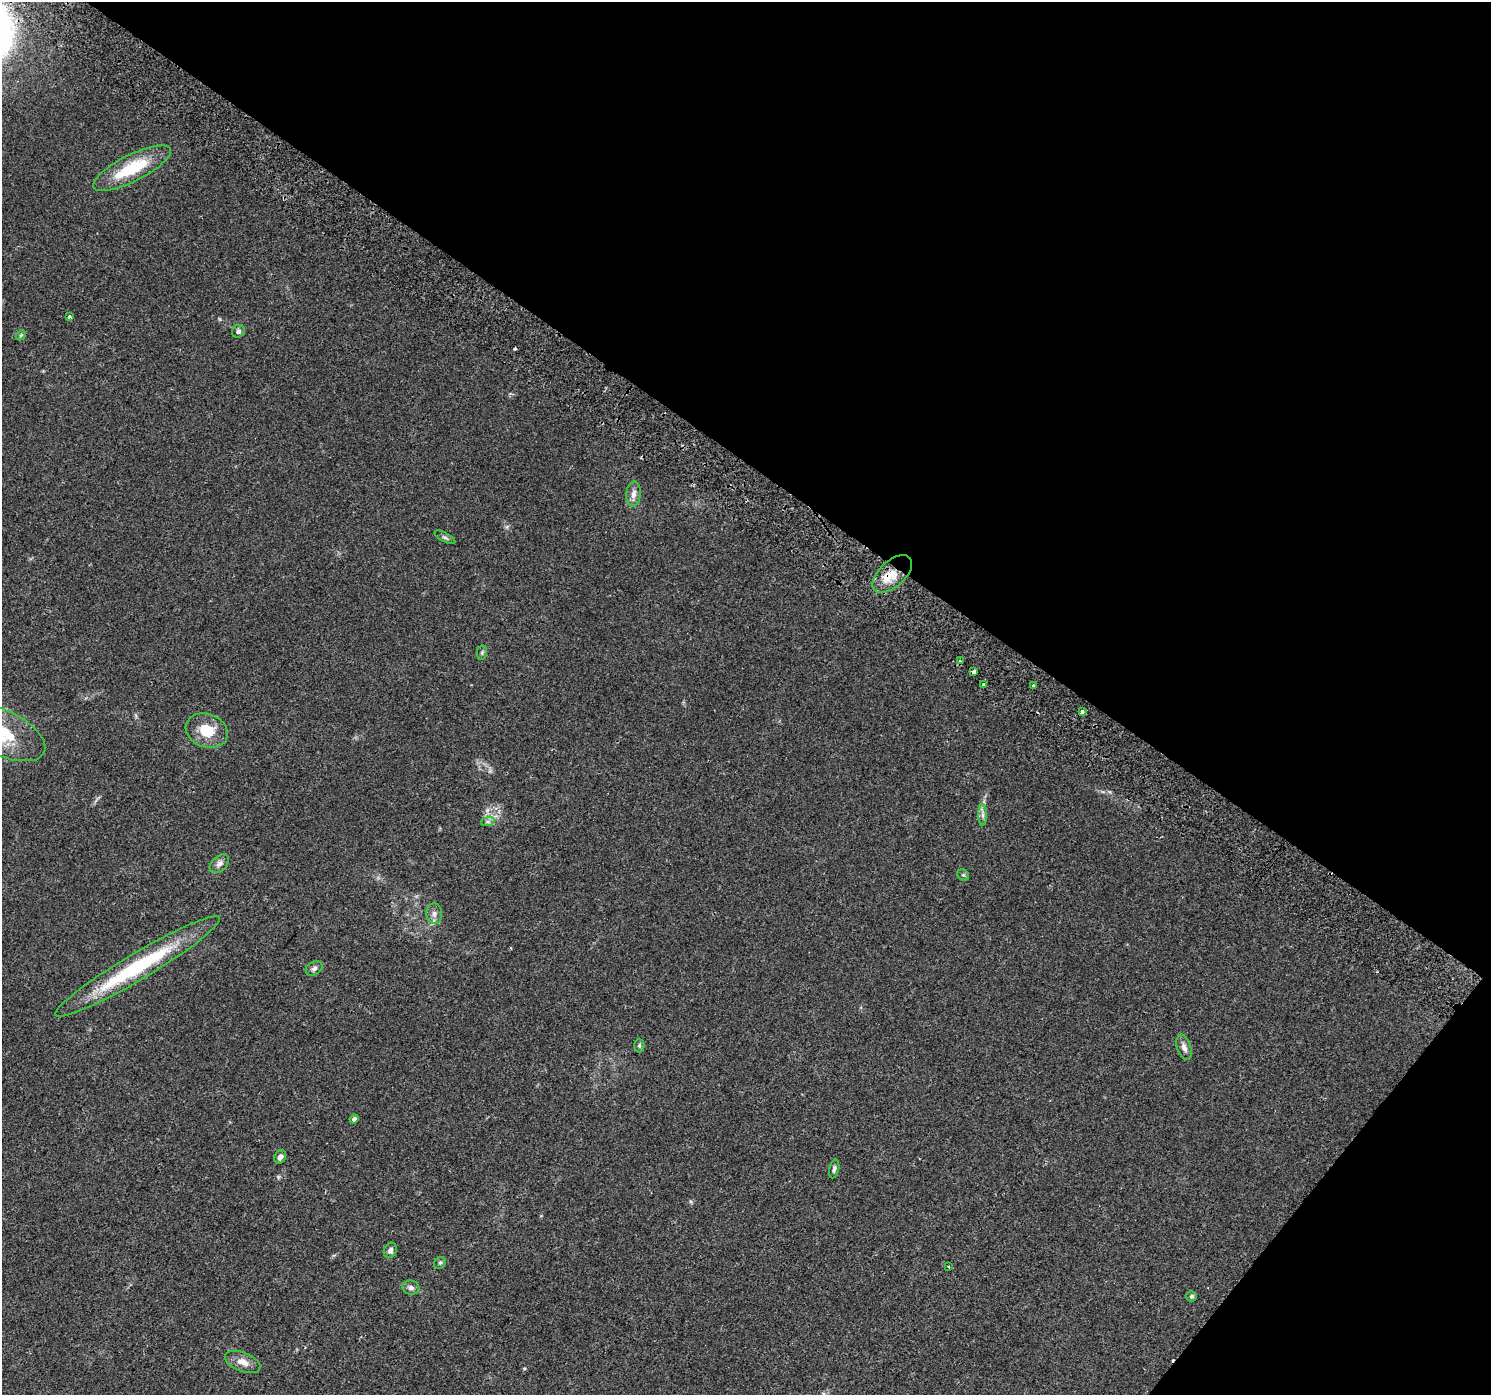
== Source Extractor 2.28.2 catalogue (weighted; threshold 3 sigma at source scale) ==
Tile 8 of 4 x 4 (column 4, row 2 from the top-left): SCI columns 4511-5999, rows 3083-4475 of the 6035 x 6098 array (HDU 1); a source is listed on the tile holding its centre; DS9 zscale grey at full resolution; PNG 1493 x 1397 px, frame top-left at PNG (2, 2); each listed source drawn as its Kron ellipse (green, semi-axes under 4 px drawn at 4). Shown black and unused: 37% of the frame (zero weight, under 2 of 3 exposures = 3% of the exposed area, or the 3 px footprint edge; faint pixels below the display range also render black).
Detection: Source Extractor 2.28.2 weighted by HDU 2 'WHT'; one run over the whole footprint, this tile lists its part. Background 0.0438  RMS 0.0054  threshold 0.0244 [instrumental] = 3 sigma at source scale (4.5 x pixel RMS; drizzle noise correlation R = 1.50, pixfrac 1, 0.0396/0.0396 arcsec/px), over >= 5 px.
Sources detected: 36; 3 cosmic-ray / hot-pixel residue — neither listed nor drawn; the other 33 listed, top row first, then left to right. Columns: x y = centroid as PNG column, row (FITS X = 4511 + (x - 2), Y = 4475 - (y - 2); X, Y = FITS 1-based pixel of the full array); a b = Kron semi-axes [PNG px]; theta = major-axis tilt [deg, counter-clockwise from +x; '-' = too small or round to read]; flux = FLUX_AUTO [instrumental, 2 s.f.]
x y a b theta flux
132 168 43 13 27 27
70 317 4 4 - 1.1
238 331 7 6 - 1.5
21 335 6 4 46 0.75
633 494 12 7 85 3.1
445 537 11 4 -28 1.3
892 574 24 13 42 13
482 652 7 5 79 0.98
960 661 3 3 - 2.4
974 671 4 3 - 4
983 684 3 3 - 4.3
1033 686 3 3 - 1.7
1082 711 4 3 - 6.7
207 731 21 16 -20 14
2 733 47 22 -25 40
983 815 10 4 -90 1.8
488 821 7 4 18 1.2
219 864 11 7 40 2.4
963 875 6 5 - 0.86
434 914 10 8 -87 2.6
138 966 95 13 31 56
314 968 9 6 34 1.7
639 1046 7 5 -90 0.94
1184 1047 13 7 -72 2.9
354 1119 4 4 - 1.7
280 1157 7 5 62 2.1
834 1169 10 5 77 1.4
390 1250 8 6 64 1.8
440 1263 6 5 - 0.95
949 1267 3 2 - 0.55
411 1288 8 7 - 1.8
1191 1296 5 5 - 1.1
243 1362 19 9 -21 5.1
Overlapping masked pixels (flux is a lower limit): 2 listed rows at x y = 892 574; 974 671
Isophote crosses this tile's border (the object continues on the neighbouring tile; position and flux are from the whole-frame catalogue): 1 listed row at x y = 2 733